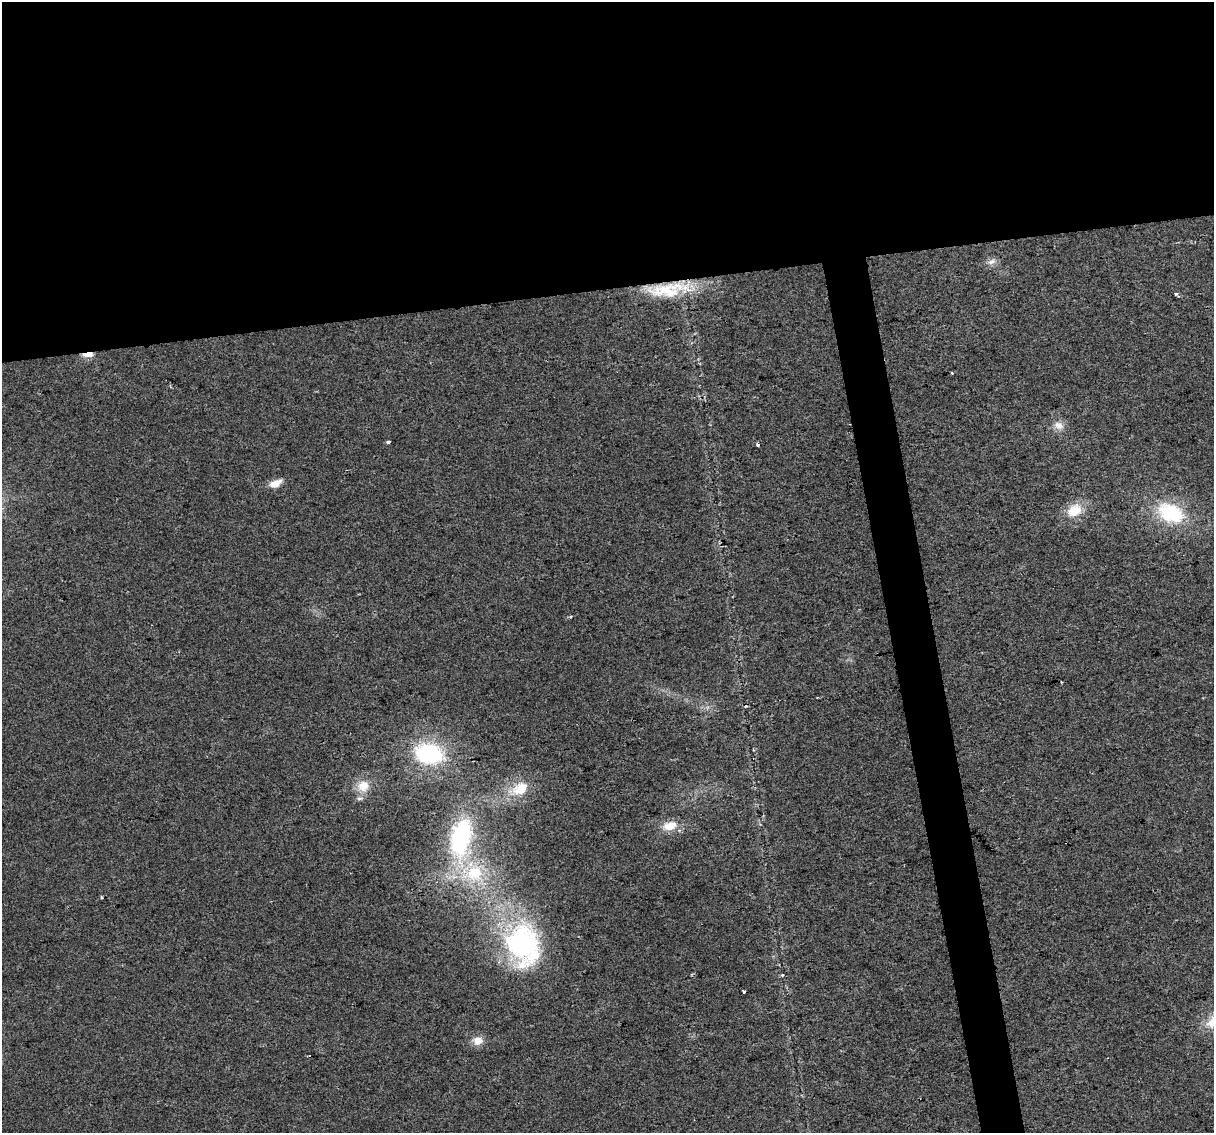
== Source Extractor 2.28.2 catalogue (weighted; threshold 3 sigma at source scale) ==
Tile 2 of 4 x 4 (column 2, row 1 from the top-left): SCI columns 1213-2424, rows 3465-4595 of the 4848 x 4619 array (HDU 1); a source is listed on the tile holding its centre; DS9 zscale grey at full resolution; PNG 1216 x 1135 px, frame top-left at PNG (2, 2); no overlay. Shown black and unused: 28% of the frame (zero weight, under 2 of 3 exposures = <1% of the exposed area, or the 3 px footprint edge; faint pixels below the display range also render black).
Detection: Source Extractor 2.28.2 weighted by HDU 2 'WHT'; one run over the whole footprint, this tile lists its part. Background 0.0271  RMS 0.0062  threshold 0.0281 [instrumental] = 3 sigma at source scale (4.5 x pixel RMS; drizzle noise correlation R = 1.50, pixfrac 1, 0.0396/0.0396 arcsec/px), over >= 5 px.
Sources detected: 26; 3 inside a brighter listed object's ellipse — not listed separately; the other 23 listed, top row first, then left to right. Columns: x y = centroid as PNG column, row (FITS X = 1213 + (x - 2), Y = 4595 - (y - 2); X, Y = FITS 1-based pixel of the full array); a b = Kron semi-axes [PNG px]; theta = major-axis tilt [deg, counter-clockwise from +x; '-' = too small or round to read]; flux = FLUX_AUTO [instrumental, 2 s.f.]
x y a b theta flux
992 262 12 7 23 3
661 291 51 19 14 28
1176 294 4 3 - 2
88 354 10 4 8 18
952 372 3 2 - 0.71
1059 425 15 10 -28 5.2
388 442 4 3 - 2
757 445 3 3 - 2.3
275 483 14 7 24 7.1
1075 510 22 16 30 13
1171 513 28 18 -25 44
1061 682 2 2 - 0.59
817 697 2 2 - 0.53
429 754 26 18 -10 64
363 786 17 15 31 10
520 789 21 14 27 16
670 826 19 11 16 9.3
461 837 49 24 79 82
474 873 26 23 15 35
101 897 4 3 - 0.67
523 945 58 43 -74 110
743 992 4 3 - 12
478 1041 13 10 -4 6.1
Overlapping masked pixels (flux is a lower limit): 1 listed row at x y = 88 354